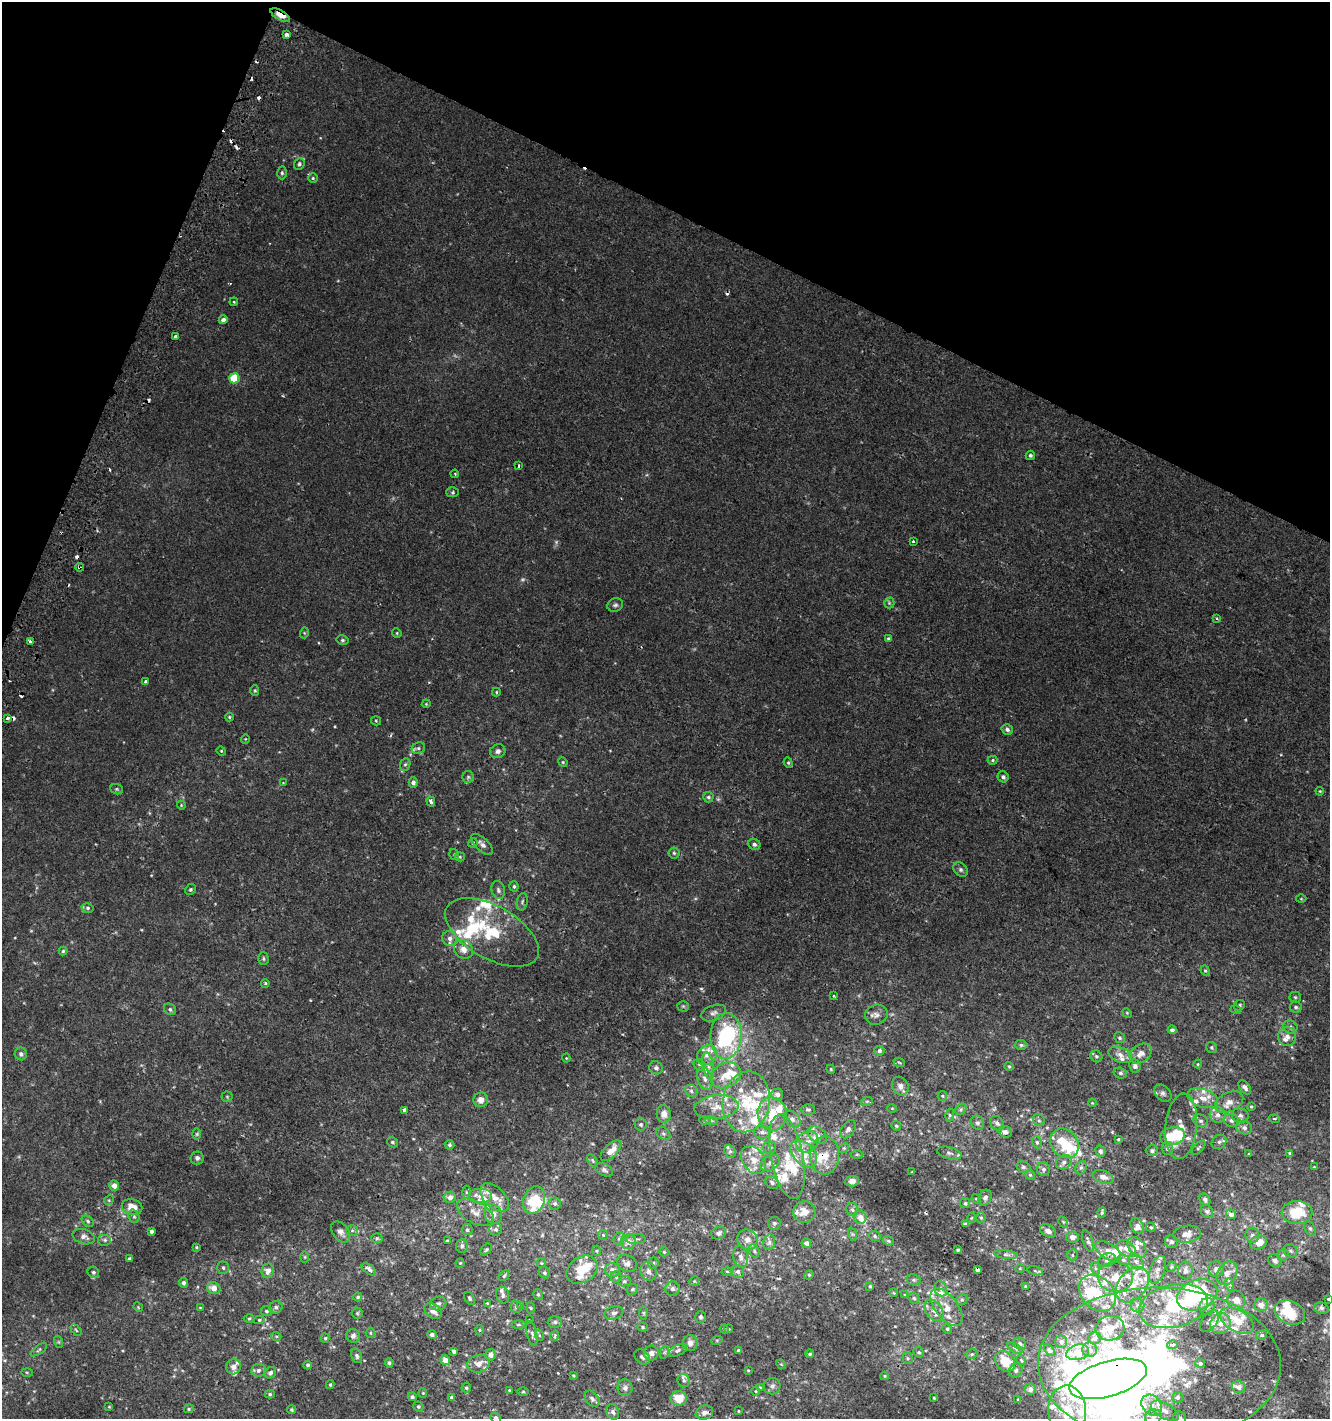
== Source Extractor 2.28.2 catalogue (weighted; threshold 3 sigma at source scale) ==
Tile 2 of 4 x 4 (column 2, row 1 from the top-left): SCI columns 1637-2964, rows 4269-5685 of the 5862 x 5711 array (HDU 1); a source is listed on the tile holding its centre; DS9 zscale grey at full resolution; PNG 1332 x 1421 px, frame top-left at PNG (2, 2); each listed source drawn as its Kron ellipse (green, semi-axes under 4 px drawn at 4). Shown black and unused: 20% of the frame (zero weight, under 2 of 3 exposures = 2% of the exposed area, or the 3 px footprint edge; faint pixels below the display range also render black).
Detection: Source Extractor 2.28.2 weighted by HDU 2 'WHT'; one run over the whole footprint, this tile lists its part. Background 0.00273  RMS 0.0027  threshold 0.012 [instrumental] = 3 sigma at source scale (4.5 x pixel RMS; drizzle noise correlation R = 1.50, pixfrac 1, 0.0396/0.0396 arcsec/px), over >= 5 px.
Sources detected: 571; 2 too faint to see at this stretch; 8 inside a brighter object's white glare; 15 cosmic-ray / hot-pixel residue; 1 long thin detection or spike segment (spike, bleed or trail) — neither listed nor drawn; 109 inside a brighter listed object's ellipse — not listed separately; the other 436 listed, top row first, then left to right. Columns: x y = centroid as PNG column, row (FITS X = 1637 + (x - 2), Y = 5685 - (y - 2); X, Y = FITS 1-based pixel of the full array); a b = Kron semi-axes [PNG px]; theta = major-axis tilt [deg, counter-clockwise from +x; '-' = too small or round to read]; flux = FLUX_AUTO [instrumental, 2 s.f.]
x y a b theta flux
280 15 11 4 -30 7.4
286 34 3 3 - 1.9
299 164 6 5 - 0.52
282 173 6 4 -88 0.5
313 178 5 5 - 0.39
234 302 4 3 - 0.25
223 320 4 4 - 1.1
176 336 4 3 - 1.4
234 378 5 5 - 9
1030 455 5 4 - 0.58
519 466 4 2 - 0.32
455 474 4 3 - 0.28
453 492 6 5 - 0.43
913 541 3 3 - 0.48
79 567 4 3 - 0.36
889 603 5 5 - 0.39
615 605 8 6 23 0.65
1216 618 4 3 - 0.27
304 633 5 3 - 0.28
397 633 5 4 - 0.28
888 639 4 4 - 0.46
342 640 6 4 -14 0.42
30 641 3 3 - 2.9
146 682 3 3 - 0.82
255 691 5 4 - 0.31
496 692 4 3 - 0.29
426 704 4 3 - 0.23
229 717 4 4 - 0.3
7 718 4 3 - 1.3
376 721 5 4 - 0.3
1007 729 6 5 - 0.79
245 739 5 3 - 0.19
418 748 7 5 22 0.71
221 751 4 4 - 0.26
498 751 8 6 22 0.98
993 760 5 4 - 0.37
563 762 5 4 - 0.33
788 763 5 4 - 0.34
405 764 6 5 - 0.46
468 777 6 6 - 0.49
1003 777 6 5 - 0.72
413 782 5 4 - 0.88
283 783 3 3 - 0.17
117 789 6 5 - 0.37
1320 791 4 3 - 0.24
708 797 5 5 - 0.54
431 802 5 3 - 1.1
181 805 4 3 - 0.22
473 843 5 4 - 0.34
482 844 13 6 -44 1.3
754 844 6 5 - 0.68
674 853 5 5 - 0.44
454 854 6 4 -54 0.34
460 857 5 4 - 0.36
961 870 8 6 -46 0.7
514 886 5 4 - 0.5
191 889 6 5 - 0.47
498 890 9 6 -73 0.88
1301 899 5 3 - 0.22
522 902 9 5 80 0.56
88 908 6 5 - 0.54
492 932 52 26 -29 17
450 938 7 7 - 1.2
464 949 10 9 - 2.2
63 951 4 4 - 0.38
263 959 6 5 - 0.48
1205 971 5 4 - 0.39
265 983 4 3 - 0.31
833 996 3 2 - 0.37
1295 997 5 5 - 0.43
1240 1005 6 5 - 0.54
683 1006 5 5 - 0.38
1296 1007 6 5 - 0.58
170 1009 6 5 - 0.53
1236 1010 5 3 - 0.27
714 1013 13 7 20 1.2
1127 1013 5 4 - 0.3
876 1015 11 10 - 1.4
1290 1027 7 6 - 0.85
1172 1030 4 4 - 0.76
726 1036 23 15 89 35
1287 1036 9 9 - 1.7
1120 1038 6 5 - 0.43
1021 1045 6 5 - 0.49
1211 1047 6 5 - 0.36
879 1051 5 5 - 0.86
1141 1053 12 9 34 2
21 1054 6 6 - 0.84
707 1055 11 9 45 2.3
1120 1055 12 7 -21 1.7
1096 1056 6 5 - 0.53
566 1058 4 4 - 0.26
899 1062 6 3 -20 0.32
1198 1064 4 4 - 0.25
699 1065 6 5 - 0.44
708 1066 14 5 -79 1.5
1009 1066 4 4 - 0.26
1135 1066 7 6 - 0.86
656 1068 7 6 - 0.81
831 1069 4 4 - 0.3
1120 1073 7 5 -16 0.57
726 1075 16 12 26 4.7
705 1078 12 7 -71 1.7
900 1086 10 8 -62 1.5
1245 1087 8 5 -51 0.97
691 1091 6 5 - 0.7
1163 1093 10 7 -45 0.94
777 1094 6 6 - 1.2
942 1096 5 4 - 0.33
227 1097 5 5 - 0.36
1203 1098 16 9 -19 2.9
481 1100 7 7 - 2
867 1101 6 4 18 0.33
746 1102 30 23 80 14
1229 1102 15 9 26 2.2
1092 1103 4 3 - 0.24
1251 1106 3 3 - 0.28
716 1107 22 12 6 4.3
892 1108 5 3 - 0.21
961 1109 6 5 - 0.45
404 1110 4 3 - 1.7
808 1110 7 5 -2 0.55
664 1114 9 7 -83 1.6
772 1114 17 14 -80 5.5
950 1115 6 4 77 0.39
1218 1115 8 7 - 1.4
1240 1116 8 7 - 0.86
792 1119 10 6 -45 1.2
1274 1119 5 3 - 0.33
711 1120 6 4 -19 0.38
1039 1120 6 5 - 0.52
705 1121 6 3 -18 0.29
1201 1121 7 6 - 0.77
1231 1121 8 6 -17 1.1
977 1123 7 6 - 0.76
997 1123 8 6 -47 0.8
641 1124 6 6 - 0.55
896 1126 5 4 - 0.38
1181 1126 33 15 84 5.1
1244 1128 8 6 -17 1
848 1129 10 6 52 1
762 1132 8 6 -2 1.1
1005 1132 7 5 -19 1
197 1134 6 4 89 0.34
663 1134 8 5 -34 0.59
818 1135 10 7 -39 1.5
1173 1136 12 9 12 7.6
1118 1139 3 2 - 0.26
392 1142 6 4 -31 0.44
807 1142 12 10 40 2.5
1037 1142 6 4 -68 0.4
1219 1142 8 6 41 0.71
1065 1143 16 13 -49 8.1
449 1145 5 5 - 0.51
770 1147 6 6 - 0.64
844 1148 5 4 - 0.39
1167 1148 6 5 - 0.86
1198 1148 9 4 48 0.47
611 1151 13 6 44 2.6
730 1151 7 5 -68 0.58
1100 1151 5 5 - 0.87
1152 1151 6 5 - 0.67
949 1153 12 6 -13 1
1290 1153 4 3 - 0.56
804 1154 16 10 -47 4.6
857 1154 6 4 0 0.35
1249 1154 3 3 - 0.24
824 1155 19 14 87 5.1
787 1157 43 16 -79 9.8
197 1158 6 6 - 0.74
592 1160 7 4 -60 0.43
754 1160 15 11 -55 3.2
1064 1162 8 6 34 0.86
770 1163 10 7 31 1.2
1023 1167 7 5 -15 0.54
1314 1167 4 3 - 0.25
1081 1168 7 5 68 0.58
1043 1169 6 6 - 0.75
604 1170 9 6 -26 0.71
912 1172 4 3 - 0.24
1030 1175 5 4 - 0.39
1103 1177 11 6 -18 1.4
852 1181 6 5 - 1.6
772 1182 7 6 - 0.68
114 1186 5 4 - 1.7
466 1192 6 4 -89 0.47
480 1196 12 7 0 1.9
450 1197 6 5 - 1.5
494 1197 17 10 -44 3.1
985 1198 8 6 64 0.85
976 1199 5 4 - 0.26
109 1200 5 4 - 0.3
534 1200 14 10 70 9.5
1205 1200 6 5 - 0.6
555 1203 6 6 - 0.63
965 1203 5 5 - 0.38
132 1207 10 7 -13 3.4
852 1210 7 6 - 0.63
1207 1211 7 5 -51 0.59
475 1212 20 11 -29 3.1
804 1212 11 10 - 3.3
1297 1212 15 11 0 7.7
1102 1213 5 3 - 0.38
493 1214 10 8 -60 1.8
1231 1214 5 4 - 1.2
134 1216 7 5 -69 0.55
860 1217 6 6 - 1.8
971 1218 5 3 - 0.22
981 1218 5 5 - 0.42
88 1221 7 4 -38 0.54
1063 1222 6 4 -59 0.37
774 1223 6 6 - 0.58
965 1224 4 3 - 0.51
1137 1226 8 6 -58 1.2
1151 1227 5 4 - 0.3
1310 1228 7 5 -62 0.62
496 1229 6 6 - 0.73
352 1230 6 5 - 0.54
467 1230 5 5 - 0.55
151 1231 4 3 - 0.77
1048 1231 8 6 -30 1.5
341 1232 12 8 -52 1.4
718 1233 7 6 - 0.94
852 1234 7 4 -71 0.45
1187 1234 14 8 8 2
603 1235 5 4 - 0.32
1252 1235 7 7 - 0.82
875 1236 6 5 - 0.44
84 1237 11 7 -16 1.3
1072 1237 6 6 - 1.3
377 1238 6 5 - 0.42
619 1239 6 5 - 0.54
636 1239 10 5 1 0.71
105 1240 7 6 - 0.67
747 1240 10 9 - 1.7
447 1241 4 4 - 0.36
888 1241 6 4 -22 0.38
1088 1241 11 5 -71 0.86
628 1242 8 7 - 1.6
769 1242 8 6 78 0.86
1171 1242 7 6 - 0.64
1259 1242 9 6 22 2.7
806 1243 5 4 - 1.3
462 1246 7 6 - 0.66
196 1247 3 3 - 0.26
1137 1247 12 8 -54 1.6
486 1249 6 4 48 0.45
1126 1249 10 7 -39 2.1
958 1250 4 4 - 0.33
597 1251 5 3 - 0.26
754 1251 7 5 -69 0.6
1108 1251 14 7 -32 2.2
1291 1251 7 6 - 0.59
664 1252 5 4 - 0.32
1006 1255 12 4 -6 0.7
1072 1255 5 5 - 0.45
1283 1255 6 5 - 0.45
305 1257 6 4 90 0.29
741 1257 11 7 -80 1.3
130 1259 4 3 - 0.57
1107 1260 9 6 20 0.9
1123 1260 6 5 - 0.51
1136 1261 9 6 -49 1.1
1275 1261 7 6 - 0.83
460 1263 4 4 - 0.28
541 1263 5 4 - 0.3
627 1263 10 8 -23 1.4
653 1263 5 5 - 0.4
1171 1267 6 4 47 0.46
223 1268 6 6 - 0.54
1020 1268 4 3 - 0.22
1095 1268 6 4 -71 0.48
369 1269 8 4 -36 1.7
1216 1269 8 7 - 1.3
582 1270 17 12 35 6.1
612 1270 7 7 - 1.3
977 1270 4 3 - 0.77
1157 1270 14 7 71 1.6
268 1271 7 6 - 1.5
648 1271 9 7 -64 1.3
727 1271 5 3 - 0.3
1035 1271 8 4 -15 0.43
1186 1271 9 7 -83 1.5
93 1272 6 5 - 0.6
738 1272 6 6 - 0.68
545 1273 6 5 - 0.52
1227 1273 12 9 58 2.2
809 1275 5 4 - 0.32
504 1276 6 4 54 0.37
616 1277 5 5 - 0.41
1115 1277 18 15 -5 5.5
914 1280 7 5 -13 0.53
624 1281 6 5 - 0.56
694 1281 5 4 - 0.3
183 1283 5 4 - 0.77
1229 1284 6 4 -70 0.5
1132 1285 20 14 51 5.3
870 1286 3 3 - 0.32
1025 1286 4 3 - 0.29
214 1288 7 6 - 2.5
633 1289 6 5 - 0.48
672 1289 7 7 - 0.85
941 1289 8 6 -67 0.9
894 1293 4 3 - 0.21
1097 1293 20 15 -45 7.2
503 1295 8 6 -74 0.84
538 1295 6 4 -75 0.4
904 1295 4 2 - 0.19
1197 1295 21 15 21 21
358 1297 4 4 - 0.42
470 1298 7 4 -60 0.42
914 1298 6 5 - 0.43
1329 1299 3 2 - 0.31
962 1300 6 5 - 0.44
1236 1300 9 9 - 2.1
438 1303 8 6 17 0.86
487 1303 4 4 - 0.25
521 1305 4 4 - 0.24
1138 1305 7 7 - 0.78
1261 1305 7 6 - 1.4
1173 1306 35 21 13 18
1207 1306 8 7 - 1.3
138 1307 5 4 - 0.25
276 1307 7 6 - 0.65
516 1307 6 5 - 0.52
946 1307 22 11 -53 4
200 1308 4 3 - 0.24
531 1308 5 3 - 0.26
1321 1308 7 5 -15 0.6
267 1311 6 5 - 0.48
433 1311 9 7 -35 1.9
934 1311 12 8 -56 1.7
1290 1312 16 11 -25 6.3
357 1313 5 5 - 0.41
614 1313 10 6 15 0.97
644 1313 6 4 -90 0.36
700 1317 6 5 - 0.67
249 1318 5 3 - 0.32
259 1320 5 4 - 0.41
529 1320 2 2 - 0.2
1210 1321 12 7 53 1.1
1237 1321 18 10 -30 5.2
555 1322 7 6 - 0.58
1220 1323 10 10 - 2.4
519 1325 7 3 0 0.39
643 1327 5 4 - 0.4
1110 1328 14 12 11 3
724 1329 5 4 - 0.27
729 1329 4 3 - 0.25
947 1329 5 4 - 0.37
76 1330 6 4 -46 0.35
479 1330 5 3 - 0.26
370 1333 5 4 - 0.36
532 1334 13 5 -77 0.8
432 1335 4 4 - 0.99
539 1335 5 3 - 0.31
1262 1335 5 4 - 0.43
276 1336 5 3 - 0.28
353 1336 7 6 - 1
555 1336 5 4 - 0.53
325 1338 4 4 - 0.34
1095 1338 6 6 - 0.77
717 1340 6 3 18 0.28
59 1342 6 4 -71 0.38
1061 1342 6 6 - 0.71
690 1343 8 7 - 1.2
1020 1344 6 5 - 0.72
1172 1345 5 4 - 0.86
1015 1348 8 3 -32 0.4
39 1350 9 4 36 0.43
678 1350 10 5 26 0.71
738 1350 4 4 - 0.42
1049 1350 7 4 -50 0.45
1089 1350 7 7 - 0.98
454 1351 4 3 - 0.82
665 1352 7 4 71 0.4
919 1352 6 4 -41 0.41
1078 1352 11 7 14 3.8
651 1353 7 7 - 1.3
810 1354 4 4 - 0.46
972 1354 6 4 12 0.43
490 1355 6 5 - 1.3
357 1356 7 5 -66 0.66
642 1357 9 6 -38 0.82
908 1358 5 5 - 0.4
445 1360 5 4 - 2.2
1021 1360 5 3 - 0.26
1005 1361 11 9 -46 5.4
389 1363 5 4 - 0.45
1200 1363 5 4 - 0.52
478 1364 11 8 14 2.1
781 1364 5 4 - 0.27
308 1365 4 4 - 0.53
1159 1365 121 77 -1 160
233 1367 7 7 - 1.3
258 1370 7 6 - 1
748 1370 3 2 - 0.23
1016 1370 7 6 - 0.58
27 1372 5 4 - 0.27
270 1373 6 5 - 0.79
573 1375 4 3 - 0.26
885 1376 4 4 - 0.29
1108 1379 40 17 16 210
684 1380 7 6 - 0.65
330 1385 4 3 - 0.38
772 1386 8 8 - 0.95
760 1387 3 2 - 0.2
1238 1387 7 5 -17 1.4
466 1388 5 4 - 0.45
625 1388 8 7 - 0.93
1030 1389 5 5 - 1
509 1390 3 2 - 0.21
755 1391 4 3 - 0.21
523 1392 5 3 - 0.28
423 1393 4 4 - 0.26
270 1394 5 4 - 0.39
412 1397 4 4 - 0.58
1178 1397 5 5 - 0.85
452 1398 4 4 - 0.81
679 1398 8 7 - 4.2
934 1398 3 2 - 0.23
592 1399 9 6 -53 0.81
1018 1400 3 2 - 0.21
1152 1405 11 9 -45 2.7
418 1406 5 4 - 0.44
109 1407 4 3 - 0.2
189 1409 5 4 - 0.35
292 1410 4 4 - 0.43
738 1411 3 2 - 0.18
1067 1411 25 19 -88 8.3
1165 1411 15 7 -30 2.2
613 1412 8 6 -69 0.8
704 1413 9 7 18 1.1
1153 1417 8 7 - 1.1
496 1418 5 5 - 0.66
1180 1418 6 6 - 0.64
Overlapping masked pixels (flux is a lower limit): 6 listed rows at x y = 280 15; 79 567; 824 1155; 977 1270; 1159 1365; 1108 1379
Isophote crosses this tile's border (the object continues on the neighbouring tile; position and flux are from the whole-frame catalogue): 5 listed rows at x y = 1329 1299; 1159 1365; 1067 1411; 496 1418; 1180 1418
Unlisted compact peaks at least as high as the median listed source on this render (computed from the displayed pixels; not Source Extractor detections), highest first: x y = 335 726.